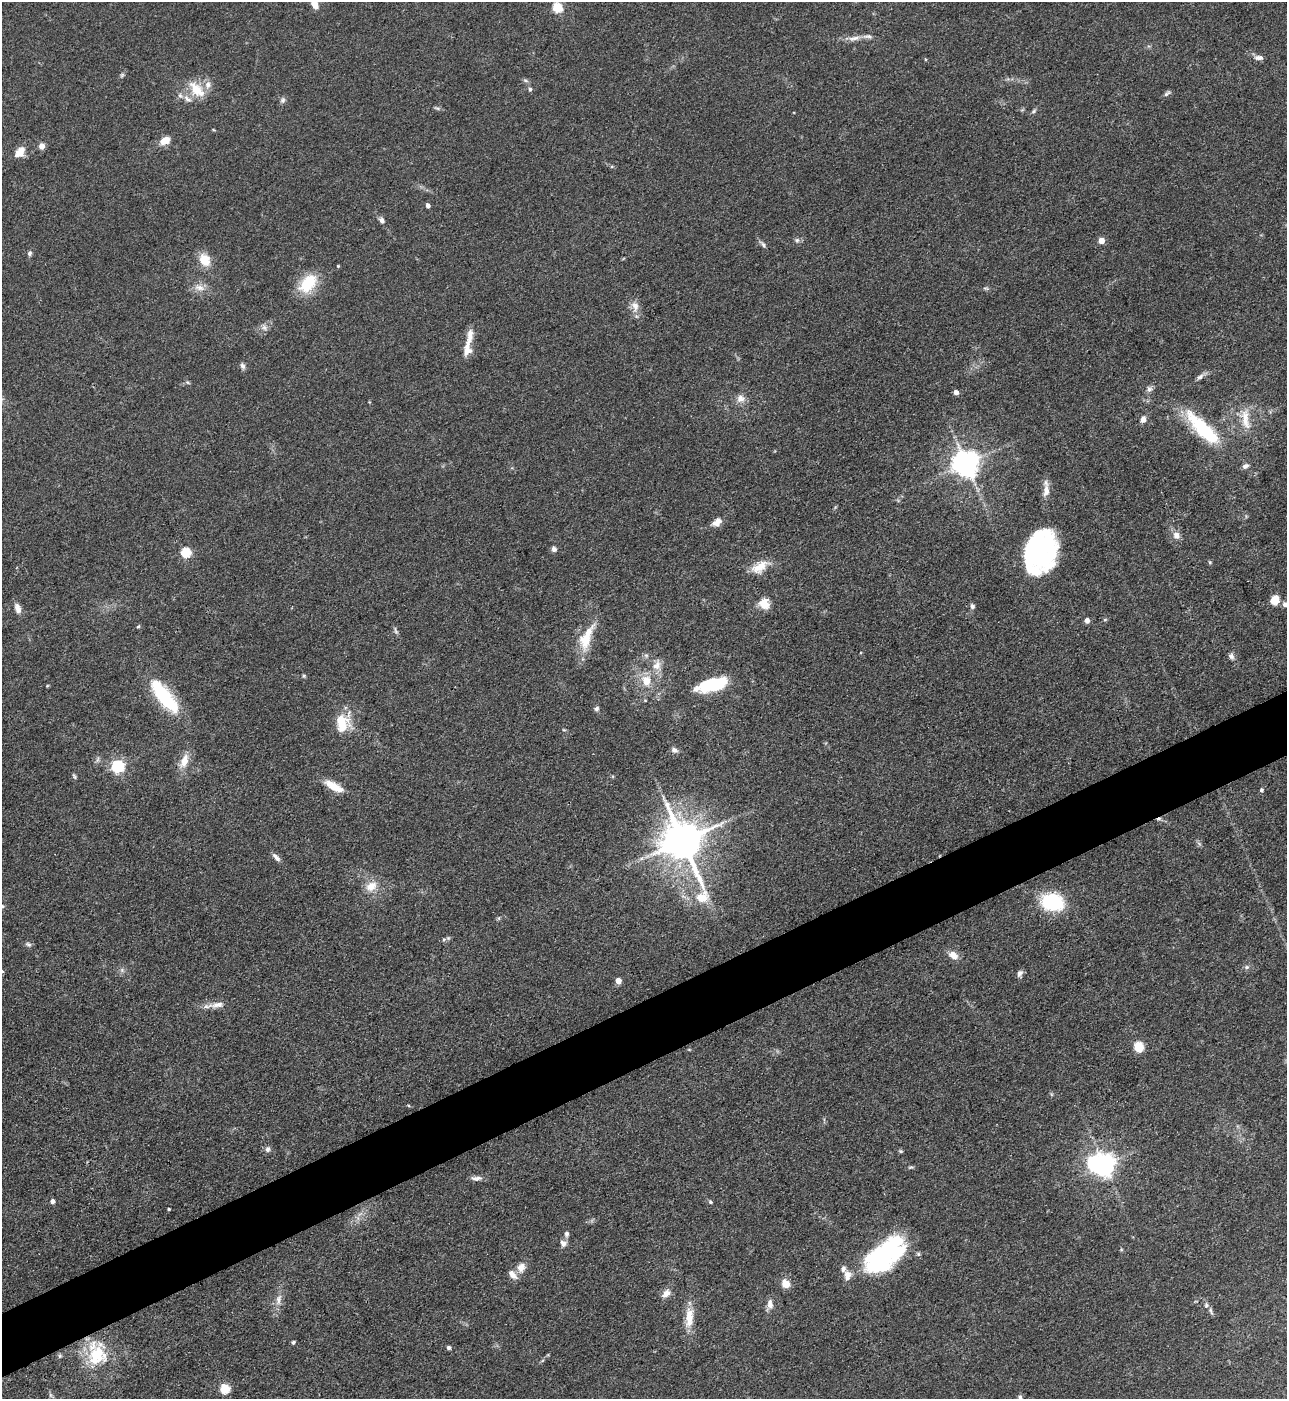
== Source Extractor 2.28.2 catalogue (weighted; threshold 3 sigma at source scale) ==
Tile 7 of 4 x 4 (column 3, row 2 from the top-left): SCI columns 2858-4142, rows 2796-4192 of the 5581 x 5590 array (HDU 1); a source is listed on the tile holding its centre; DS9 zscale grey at full resolution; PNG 1289 x 1401 px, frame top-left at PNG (2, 2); no overlay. Shown black and unused: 5% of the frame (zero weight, under 3 of 4 exposures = <1% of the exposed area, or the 3 px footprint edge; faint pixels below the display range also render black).
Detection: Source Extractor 2.28.2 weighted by HDU 2 'WHT'; one run over the whole footprint, this tile lists its part. Background 0.0534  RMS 0.0055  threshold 0.0246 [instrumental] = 3 sigma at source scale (4.5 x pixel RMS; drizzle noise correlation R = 1.50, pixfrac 1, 0.05/0.05 arcsec/px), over >= 5 px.
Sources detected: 132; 1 too faint to see at this stretch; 5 inside a brighter object's white glare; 1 cosmic-ray / hot-pixel residue — not listed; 9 inside a brighter listed object's ellipse — not listed separately; the other 116 listed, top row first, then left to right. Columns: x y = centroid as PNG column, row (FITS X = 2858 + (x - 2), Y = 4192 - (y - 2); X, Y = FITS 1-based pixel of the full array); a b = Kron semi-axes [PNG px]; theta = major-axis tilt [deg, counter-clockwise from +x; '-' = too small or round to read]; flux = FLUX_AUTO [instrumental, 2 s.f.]
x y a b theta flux
314 3 11 6 -66 6.6
557 7 5 5 - 36
854 38 18 6 11 3.9
1259 58 12 6 -2 2.6
122 75 7 4 45 1
530 89 5 5 - 1.5
196 90 22 12 -44 13
1167 93 10 5 36 1.4
187 99 13 7 -38 3.2
283 100 8 6 78 1.6
437 108 10 4 -14 1.1
1034 111 7 5 29 1.1
213 130 5 3 - 0.51
165 140 10 7 31 7.5
42 146 4 4 - 6.8
19 152 17 10 48 5.9
428 205 4 4 - 2.7
382 220 7 6 - 2.2
797 240 6 5 - 1.2
1101 240 5 4 - 7.2
763 244 12 5 -47 1.6
30 253 7 6 - 1.3
205 260 17 12 -62 9.2
338 266 4 4 - 0.5
308 283 21 13 49 24
199 288 15 8 -9 4.5
986 288 8 4 -9 0.97
635 306 17 10 -79 4.9
470 337 27 9 79 6.1
242 366 9 6 -64 1.7
1200 377 11 6 44 2
187 382 6 5 - 0.87
1149 389 8 7 - 2.1
956 392 4 4 - 3.6
741 399 11 10 - 4.1
1143 419 7 6 - 3.3
1245 421 27 10 -60 9.7
1205 431 54 17 -45 38
966 463 8 8 - 690
1245 466 9 6 23 2
1046 491 18 8 89 5
717 522 12 8 42 4.6
1176 535 10 8 -65 3.6
1033 544 39 26 17 70
554 549 6 6 - 2
185 552 5 5 - 39
1210 562 5 5 - 0.69
759 567 23 13 35 9.3
1275 600 11 9 78 6.5
764 603 13 13 - 6.6
1285 604 8 7 - 2.7
972 606 7 6 - 1.4
18 608 13 7 -72 3.4
1105 619 6 4 0 0.69
1087 620 6 5 - 2.4
138 626 5 4 - 0.71
396 631 11 4 -74 1.3
586 640 27 17 74 15
1231 656 8 6 -70 1.8
657 665 16 12 74 6
304 676 6 5 - 0.75
646 681 14 11 -77 8.6
712 684 24 10 14 46
47 686 5 3 - 0.48
164 696 42 14 -52 39
597 709 6 5 - 1.3
342 723 21 16 -84 16
564 730 6 3 -17 0.62
674 750 9 6 -24 1.7
98 759 7 4 71 1.1
184 761 16 9 69 7.4
117 766 6 6 - 97
74 776 8 4 -57 0.89
334 786 24 8 -29 9.4
1261 790 5 4 - 1.1
682 841 16 11 -68 2100
276 857 12 5 -46 2.3
371 886 17 12 31 7.5
1052 902 21 15 -12 40
499 918 6 4 72 0.75
444 940 6 4 87 0.89
28 944 10 6 -23 1.4
953 955 11 8 -36 5.2
1247 967 6 5 - 1.2
122 970 6 6 - 1.5
3 971 3 3 - 0.8
1020 973 9 7 72 1.9
618 981 4 4 - 6.4
217 1005 21 8 9 5.1
1139 1047 5 5 - 37
268 1149 8 6 74 1.8
900 1151 5 4 - 0.75
1104 1165 7 7 - 470
476 1178 15 6 0 2.6
52 1201 4 4 - 2.9
710 1202 5 4 - 1
169 1209 3 3 - 0.67
566 1234 7 6 - 1.6
563 1243 9 8 - 2.8
918 1254 6 5 - 0.96
883 1260 53 23 71 60
521 1267 11 9 69 5
513 1275 11 7 -48 4.4
847 1276 15 10 85 4.5
785 1284 5 5 - 21
666 1293 13 8 44 4
278 1300 17 8 77 4.6
770 1304 13 7 -86 3.5
1211 1311 11 5 -69 1.5
689 1318 29 11 87 10
293 1342 5 4 - 1
448 1348 5 5 - 1.2
97 1354 29 24 -11 26
60 1356 6 5 - 0.91
225 1389 5 5 - 35
1020 1397 7 5 -85 1.2
Overlapping masked pixels (flux is a lower limit): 1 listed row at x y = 883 1260
Isophote crosses this tile's border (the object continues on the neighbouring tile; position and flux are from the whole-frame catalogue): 4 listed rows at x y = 314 3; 1285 604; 3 971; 1020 1397